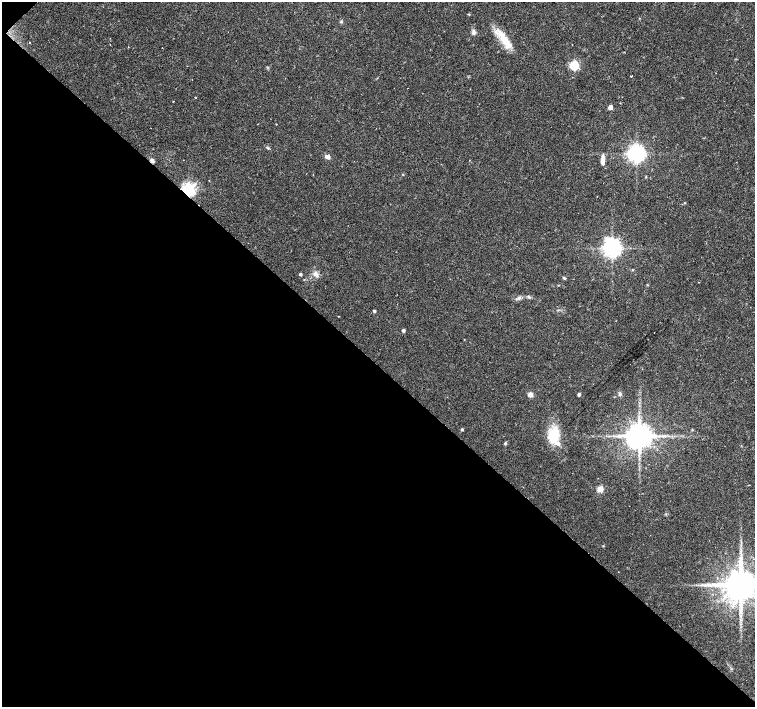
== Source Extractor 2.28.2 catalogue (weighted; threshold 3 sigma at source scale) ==
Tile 9 of 4 x 4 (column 1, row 3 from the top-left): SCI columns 1-1505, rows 1569-2977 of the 6026 x 6026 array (HDU 1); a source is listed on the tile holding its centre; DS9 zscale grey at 2 x 2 block average (1 PNG px = mean of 2 x 2 image px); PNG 757 x 709 px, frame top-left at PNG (2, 2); no overlay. Shown black and unused: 49% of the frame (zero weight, under 2 of 3 exposures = <1% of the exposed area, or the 3 px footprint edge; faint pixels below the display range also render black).
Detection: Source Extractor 2.28.2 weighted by HDU 2 'WHT'; one run over the whole footprint, this tile lists its part. Background 0.0233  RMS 0.003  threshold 0.0134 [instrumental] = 3 sigma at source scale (4.5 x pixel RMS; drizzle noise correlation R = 1.50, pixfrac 1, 0.0396/0.0396 arcsec/px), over >= 5 px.
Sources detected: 40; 2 inside a brighter listed object's ellipse — not listed separately; the other 38 listed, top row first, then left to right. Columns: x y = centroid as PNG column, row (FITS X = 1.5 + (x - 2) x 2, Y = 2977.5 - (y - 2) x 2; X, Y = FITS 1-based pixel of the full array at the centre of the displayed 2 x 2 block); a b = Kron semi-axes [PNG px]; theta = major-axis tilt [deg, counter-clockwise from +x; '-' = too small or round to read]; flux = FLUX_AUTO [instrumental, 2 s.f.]
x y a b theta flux
469 14 3 3 - 0.54
341 22 4 3 - 0.76
474 32 7 4 -89 2
505 40 28 8 -56 14
29 42 2 2 - 0.51
574 65 3 3 - 61
631 76 2 2 - 1.1
195 97 2 2 - 1.1
173 101 2 2 - 0.41
610 107 3 3 - 8.2
268 148 5 3 - 0.82
636 154 5 5 - 370
327 157 5 4 - 3.1
603 160 10 4 88 4.3
152 161 5 4 - 1.8
646 177 3 2 - 0.5
188 189 4 4 - 180
685 203 3 2 - 0.4
612 248 5 5 - 410
300 274 2 2 - 1.4
316 274 8 6 -47 2.9
564 278 4 3 - 0.79
304 280 3 2 - 0.38
699 282 2 2 - 0.6
559 285 3 2 - 0.37
529 297 4 3 - 0.95
519 298 5 3 - 1.4
374 311 3 3 - 1.4
403 330 3 2 - 2.2
530 394 5 5 - 3.1
579 394 3 2 - 2.1
462 429 3 2 - 1.2
553 435 20 12 85 19
639 436 6 6 - 1200
505 443 4 3 - 0.88
600 489 3 3 - 18
741 585 8 7 - 2300
740 615 4 2 - 0.93
Overlapping masked pixels (flux is a lower limit): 2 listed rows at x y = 152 161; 188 189
Isophote crosses this tile's border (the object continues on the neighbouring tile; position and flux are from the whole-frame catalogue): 1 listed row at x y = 741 585
Diffuse or blended objects may show on this block-average render without a row.